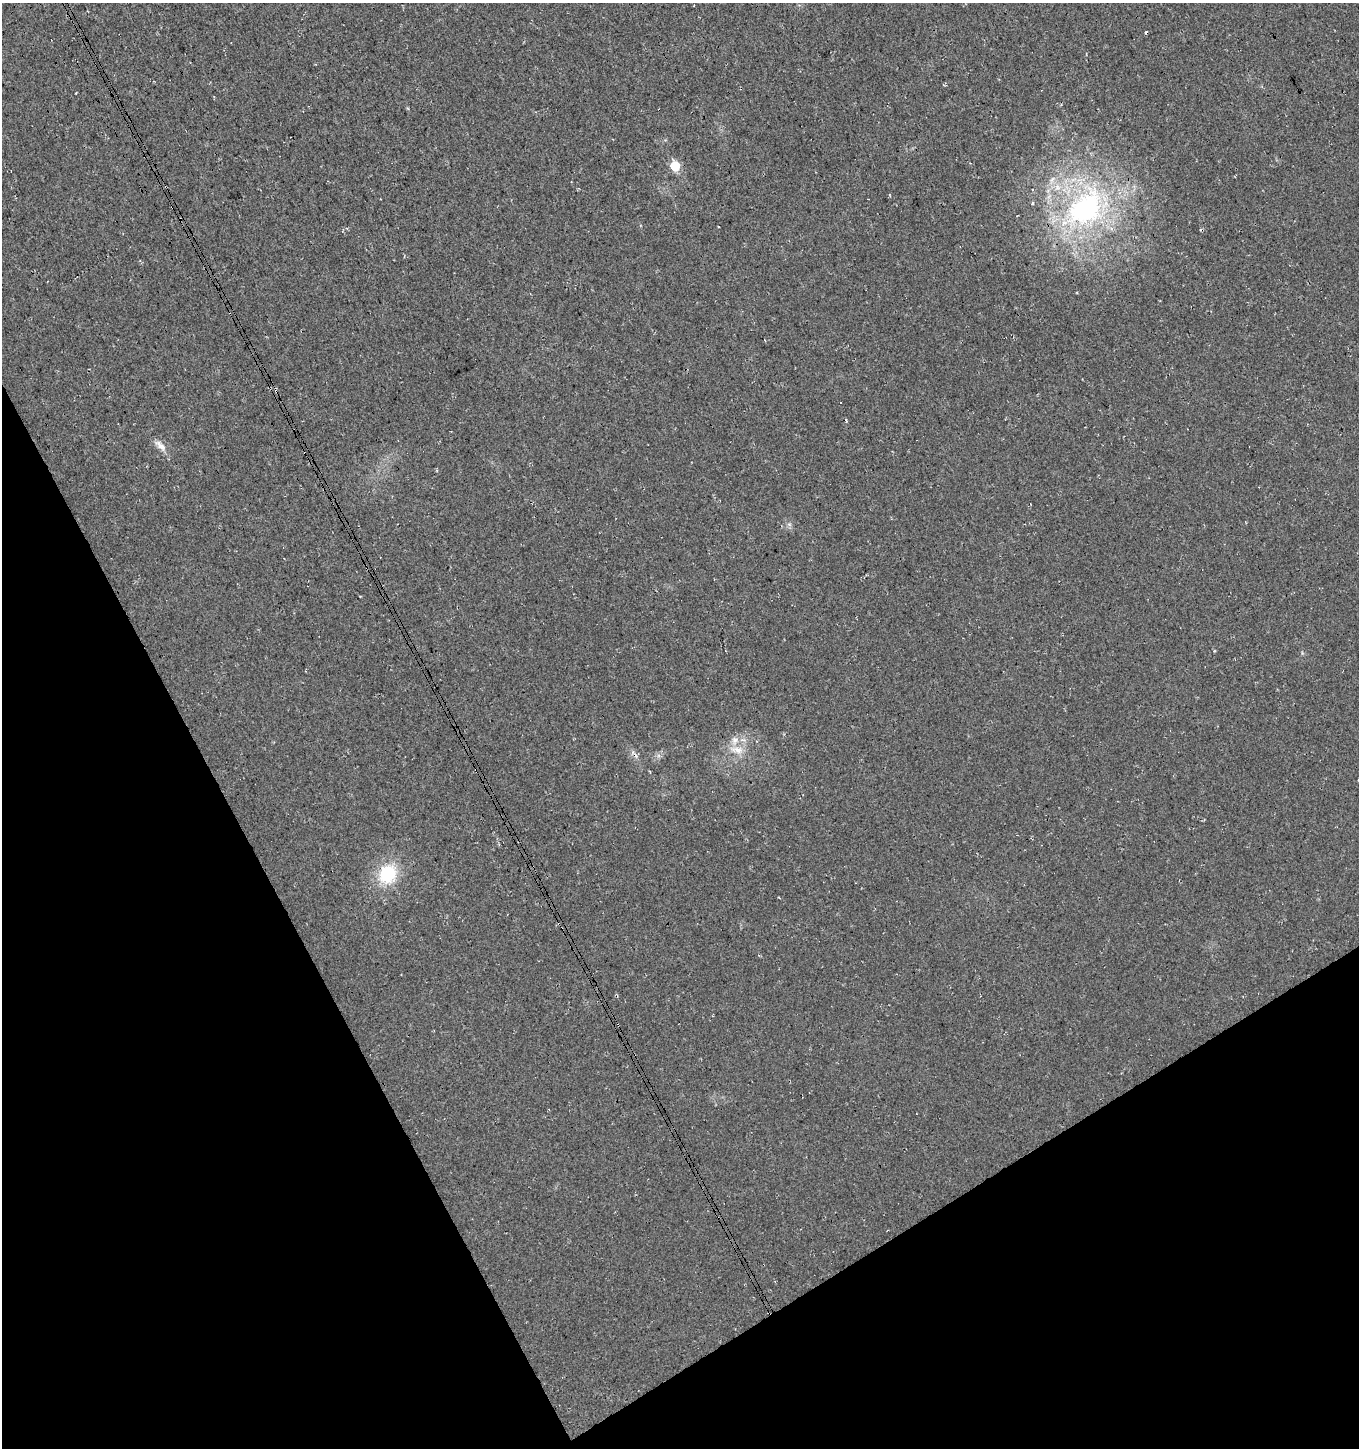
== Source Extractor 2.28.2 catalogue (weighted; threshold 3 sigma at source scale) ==
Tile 14 of 4 x 4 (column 2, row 4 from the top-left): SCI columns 1556-2912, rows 51-1496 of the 5765 x 5889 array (HDU 1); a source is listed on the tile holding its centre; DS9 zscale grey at full resolution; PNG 1361 x 1450 px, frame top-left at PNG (2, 3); no overlay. Shown black and unused: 26% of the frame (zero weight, under 3 of 4 exposures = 5% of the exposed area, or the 3 px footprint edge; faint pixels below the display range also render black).
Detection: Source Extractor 2.28.2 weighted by HDU 2 'WHT'; one run over the whole footprint, this tile lists its part. Background 0.0151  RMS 0.0074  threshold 0.0334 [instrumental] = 3 sigma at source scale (4.5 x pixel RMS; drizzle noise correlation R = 1.50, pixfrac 1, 0.0396/0.0396 arcsec/px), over >= 5 px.
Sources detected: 9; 1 cosmic-ray / hot-pixel residue — not listed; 1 inside a brighter listed object's ellipse — not listed separately; the other 7 listed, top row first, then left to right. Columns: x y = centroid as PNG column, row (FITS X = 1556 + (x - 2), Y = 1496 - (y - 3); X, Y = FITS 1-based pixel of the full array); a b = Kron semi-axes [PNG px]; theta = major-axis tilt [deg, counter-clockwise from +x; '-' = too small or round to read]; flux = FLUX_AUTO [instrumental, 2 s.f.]
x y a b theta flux
1146 32 4 2 - 0.77
675 166 6 5 - 40
1033 203 4 3 - 0.75
1085 208 64 45 45 160
160 446 19 8 -42 6.1
737 750 19 10 -10 9.3
388 874 20 18 64 36